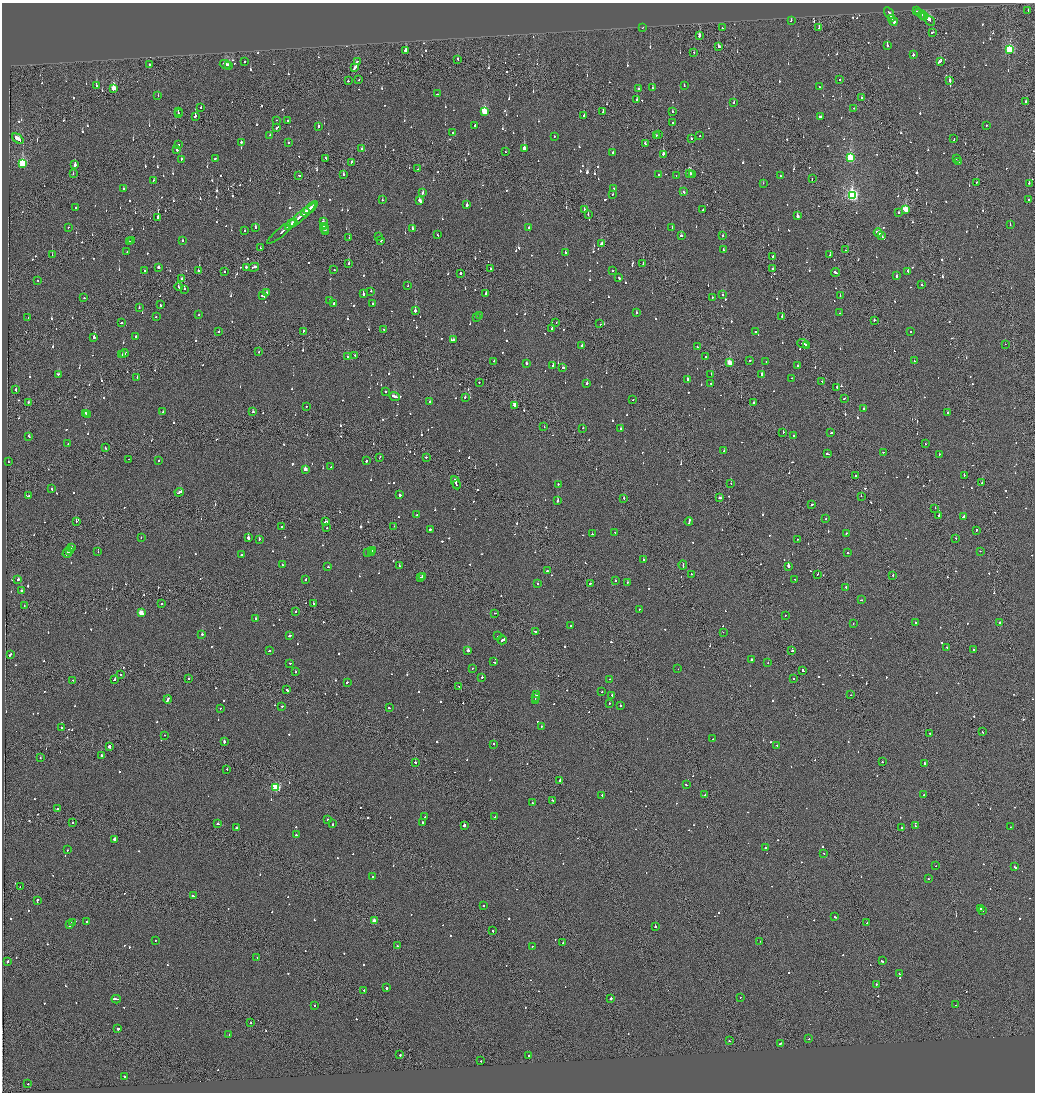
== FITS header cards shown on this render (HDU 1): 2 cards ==
NAXIS1  =                 2065
NAXIS2  =                 2180

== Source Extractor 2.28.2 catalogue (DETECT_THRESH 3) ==
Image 2065 x 2180 px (HDU 1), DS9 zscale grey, zoomed out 1/2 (1 PNG px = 2 x 2 image px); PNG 1037 x 1094 px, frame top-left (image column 1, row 2179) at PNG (2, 3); each listed source drawn as its Kron ellipse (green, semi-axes under 4 px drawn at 4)
Background -0.121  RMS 0.067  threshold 0.2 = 3 sigma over >= 5 px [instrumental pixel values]
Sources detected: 1295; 70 cannot appear on this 1/2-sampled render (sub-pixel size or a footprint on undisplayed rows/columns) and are neither listed nor drawn; of the other 1225, the 500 brightest by FLUX_AUTO listed and drawn (725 fainter detections omitted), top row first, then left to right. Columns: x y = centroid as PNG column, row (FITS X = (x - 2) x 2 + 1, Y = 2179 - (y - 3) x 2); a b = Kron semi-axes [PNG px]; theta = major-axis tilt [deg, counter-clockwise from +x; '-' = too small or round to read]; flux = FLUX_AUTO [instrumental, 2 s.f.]
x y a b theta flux
1028 10 2 2 - 150
917 11 4 1 - 170
889 13 6 2 -59 390
919 13 4 2 - 330
922 15 4 2 - 380
925 17 3 1 - 300
892 18 4 1 - 250
791 20 2 2 - 230
929 20 6 2 -43 580
894 22 4 2 - 320
642 28 2 1 - 88
723 28 3 2 - 170
819 28 3 2 - 170
932 32 3 2 - 260
699 35 3 2 - 540
887 46 2 2 - 520
719 47 2 2 - 210
405 50 2 2 - 480
1009 50 3 3 - 1200
694 52 2 2 - 100
913 55 3 2 - 210
457 59 2 2 - 140
357 61 3 2 - 110
940 61 2 2 - 110
244 62 2 2 - 140
225 64 5 2 - 370
150 65 2 2 - 510
229 66 3 2 - 220
355 67 4 2 - 720
359 80 2 2 - 140
839 80 2 1 - 190
348 81 2 2 - 120
950 81 2 2 - 540
96 86 2 2 - 440
684 86 2 2 - 120
820 87 2 2 - 120
113 88 3 2 - 360
652 88 2 2 - 110
639 89 2 2 - 110
437 94 3 2 - 99
158 96 2 2 - 120
861 98 2 1 - 720
636 99 2 2 - 110
1026 102 2 2 - 730
734 103 2 2 - 220
201 107 2 1 - 110
854 108 2 2 - 97
178 111 2 1 - 190
484 111 4 3 - 600
603 111 4 2 - 270
672 111 2 2 - 100
178 114 4 2 - 230
195 116 2 2 - 510
584 116 2 2 - 200
820 117 3 2 - 340
276 120 2 2 - 90
288 120 2 2 - 88
672 123 2 2 - 280
475 125 4 2 - 250
986 125 2 2 - 120
318 126 2 2 - 120
277 127 3 2 - 180
453 133 2 2 - 100
270 135 2 2 - 230
656 135 3 1 - 200
659 135 3 2 - 210
700 136 2 2 - 460
554 137 2 2 - 110
691 138 2 1 - 110
18 139 7 2 -39 3300
954 139 3 2 - 130
241 142 2 2 - 260
289 143 2 2 - 140
645 144 3 2 - 110
179 145 2 2 - 100
362 148 2 1 - 89
524 148 2 2 - 2400
177 150 2 2 - 170
505 152 2 2 - 89
613 152 2 2 - 150
663 154 2 2 - 660
326 158 3 2 - 310
850 158 3 3 - 1300
957 158 2 1 - 180
181 159 2 2 - 140
215 159 2 2 - 150
958 161 2 2 - 520
351 162 3 2 - 200
22 163 3 3 - 1100
75 164 3 2 - 1500
418 169 2 2 - 84
73 173 2 1 - 120
690 173 4 2 - 230
692 174 2 1 - 100
299 175 2 1 - 130
343 175 2 2 - 380
658 175 2 2 - 89
676 176 2 2 - 85
780 176 2 2 - 150
812 179 2 1 - 130
154 180 2 2 - 86
977 182 2 2 - 310
763 183 2 2 - 120
1029 183 2 2 - 97
123 188 2 2 - 170
614 188 2 2 - 110
684 192 2 2 - 130
423 193 2 2 - 650
612 195 2 1 - 88
852 195 4 3 - 2800
382 200 2 2 - 94
1028 200 2 2 - 150
420 201 4 2 - 770
467 205 2 2 - 670
75 208 2 2 - 170
311 208 8 2 41 620
584 209 2 2 - 360
703 209 2 2 - 190
906 209 3 3 - 580
305 212 5 2 - 590
899 212 2 2 - 210
588 214 2 2 - 100
300 216 20 2 40 1300
798 216 3 2 - 350
158 217 2 2 - 3500
294 222 2 2 - 480
323 222 3 2 - 150
292 223 3 2 - 720
1010 225 2 2 - 90
324 226 2 2 - 190
68 227 2 1 - 83
255 227 2 2 - 340
529 227 2 2 - 110
412 228 2 2 - 300
672 228 2 2 - 83
325 229 4 2 - 260
244 231 2 2 - 120
282 231 19 2 40 780
326 232 3 2 - 240
878 233 4 2 - 420
437 235 2 2 - 140
722 235 2 2 - 200
681 236 2 2 - 250
881 236 4 2 - 300
379 237 2 1 - 140
349 238 2 2 - 94
381 240 2 2 - 190
131 241 2 2 - 110
183 241 2 2 - 100
129 242 2 2 - 330
601 243 3 2 - 250
260 248 2 1 - 280
723 250 2 2 - 89
845 250 2 1 - 120
127 251 2 1 - 100
565 253 2 2 - 200
52 255 2 1 - 110
830 255 2 2 - 360
773 256 2 2 - 190
349 264 2 2 - 110
643 264 2 1 - 120
158 267 2 2 - 640
246 267 2 2 - 220
254 267 5 2 - 270
491 269 2 1 - 170
772 269 2 2 - 210
145 270 2 2 - 330
334 270 2 2 - 130
198 271 2 2 - 120
225 271 2 1 - 84
613 271 2 1 - 93
908 271 2 2 - 230
835 272 4 2 - 370
460 273 2 2 - 260
897 276 2 2 - 750
619 278 2 2 - 370
181 279 2 1 - 130
38 281 2 1 - 100
922 285 2 2 - 140
408 286 2 2 - 86
179 287 4 2 - 460
184 289 3 2 - 130
371 291 2 2 - 130
266 293 3 2 - 390
363 293 4 2 - 280
485 293 2 2 - 150
723 295 2 2 - 120
840 295 2 2 - 96
263 296 3 2 - 400
84 298 2 2 - 120
712 298 2 2 - 120
330 301 2 2 - 220
334 303 2 2 - 470
372 303 2 2 - 140
160 305 3 2 - 120
139 308 2 2 - 190
415 311 2 2 - 660
636 312 2 2 - 100
840 313 2 2 - 89
199 314 2 2 - 150
480 316 3 2 - 160
782 316 2 2 - 160
156 317 2 2 - 95
28 318 2 2 - 97
476 318 2 2 - 220
874 320 2 2 - 290
556 322 2 1 - 100
121 323 2 2 - 96
600 324 2 2 - 96
552 328 2 2 - 1100
384 329 2 2 - 110
303 331 3 2 - 140
218 332 2 2 - 87
755 332 2 2 - 890
911 332 2 1 - 120
136 336 2 2 - 130
94 337 3 2 - 360
453 339 2 2 - 85
803 344 6 2 -20 330
1005 344 2 1 - 230
582 345 2 2 - 620
807 345 2 1 - 100
697 347 2 2 - 87
259 352 2 2 - 180
124 353 4 2 - 710
122 354 2 2 - 490
354 355 2 1 - 120
348 357 2 2 - 150
706 357 2 2 - 120
750 360 2 2 - 300
494 361 2 2 - 90
914 361 2 2 - 87
766 362 2 2 - 120
526 363 2 2 - 220
729 363 3 2 - 460
553 365 2 2 - 310
798 366 2 2 - 130
563 368 3 2 - 140
58 374 3 2 - 130
711 374 2 2 - 96
762 374 2 2 - 620
137 377 2 1 - 84
792 378 2 2 - 85
688 379 3 2 - 390
479 382 2 2 - 120
822 382 3 1 - 150
587 383 2 2 - 620
711 383 2 2 - 120
837 387 2 2 - 1100
16 390 3 2 - 200
385 392 2 2 - 140
394 396 5 2 - 370
465 397 2 2 - 130
844 398 3 2 - 120
633 400 2 2 - 85
28 402 2 2 - 110
430 402 2 2 - 210
754 403 2 2 - 170
515 405 3 2 - 180
306 406 2 2 - 93
864 408 2 2 - 100
163 412 2 2 - 120
253 412 2 2 - 230
85 413 2 2 - 160
947 413 2 2 - 420
87 414 2 1 - 110
544 427 2 1 - 84
583 428 2 2 - 92
620 429 2 2 - 160
783 432 2 2 - 170
831 433 2 2 - 110
794 435 2 2 - 150
29 436 2 2 - 140
68 444 2 2 - 150
925 444 2 1 - 93
105 448 2 2 - 130
724 451 2 2 - 460
883 452 2 2 - 97
827 454 2 2 - 83
940 454 2 1 - 85
380 457 3 2 - 87
426 457 2 2 - 170
129 459 2 1 - 140
159 461 2 2 - 98
366 461 2 2 - 220
8 462 2 1 - 110
331 467 2 2 - 85
305 469 3 2 - 170
856 475 2 2 - 98
964 475 2 2 - 170
456 483 7 2 -67 2600
982 483 3 2 - 180
558 484 2 2 - 87
731 484 2 1 - 200
456 485 2 2 - 770
51 489 3 2 - 200
179 492 4 2 - 430
400 495 2 2 - 560
28 496 2 1 - 100
861 496 2 2 - 83
624 498 2 2 - 160
720 498 3 2 - 150
558 501 2 2 - 1100
812 504 2 2 - 110
935 508 2 2 - 99
416 515 2 2 - 96
939 516 2 2 - 710
964 516 4 2 - 370
826 518 2 2 - 83
76 521 2 1 - 140
326 522 3 2 - 190
689 522 4 2 - 290
394 526 2 2 - 110
282 527 2 2 - 550
327 528 2 2 - 110
430 529 2 2 - 820
976 530 2 2 - 110
615 533 3 2 - 260
592 534 2 2 - 110
846 534 3 2 - 120
141 537 2 2 - 110
248 538 2 2 - 890
956 538 2 2 - 140
259 539 2 2 - 110
798 539 2 1 - 100
71 547 3 1 - 180
69 550 3 2 - 200
373 551 2 2 - 260
980 551 2 2 - 83
98 552 2 2 - 270
368 552 2 2 - 100
372 552 2 1 - 240
67 553 5 2 - 270
848 553 2 2 - 95
242 554 3 1 - 110
643 559 2 2 - 460
282 565 2 2 - 86
683 565 4 2 - 290
399 566 3 2 - 85
788 566 2 2 - 2600
327 567 2 1 - 120
547 571 3 2 - 840
691 574 2 2 - 98
818 574 2 1 - 200
893 575 2 1 - 140
422 576 2 2 - 250
421 578 2 2 - 170
18 579 3 2 - 220
306 579 3 2 - 88
794 579 2 1 - 130
615 580 2 2 - 110
627 582 2 2 - 130
590 583 4 2 - 230
538 584 2 2 - 190
846 587 2 2 - 130
21 590 2 2 - 180
862 600 2 2 - 450
161 604 2 2 - 100
313 604 2 1 - 340
24 606 2 1 - 99
640 609 2 1 - 95
296 611 2 2 - 87
141 613 3 3 - 350
495 613 2 1 - 140
785 615 2 2 - 94
255 619 2 2 - 97
915 623 2 2 - 130
999 623 2 2 - 280
853 624 2 1 - 170
571 626 2 2 - 340
535 631 3 2 - 210
723 632 2 1 - 130
202 634 2 2 - 190
289 636 3 2 - 160
498 636 2 1 - 89
502 640 4 2 - 1000
947 647 2 2 - 190
792 650 3 2 - 130
973 650 2 2 - 110
269 651 2 2 - 110
468 651 2 2 - 490
10 654 3 2 - 230
751 660 2 1 - 460
494 662 2 2 - 270
290 663 2 2 - 99
768 663 2 2 - 120
472 668 2 2 - 180
678 669 2 1 - 160
803 670 3 2 - 380
295 672 2 1 - 280
120 675 2 1 - 120
482 677 2 2 - 190
793 678 2 2 - 120
114 679 3 2 - 380
188 679 2 2 - 120
610 679 3 2 - 220
73 680 2 2 - 86
347 682 2 1 - 120
459 686 2 1 - 130
287 690 3 2 - 160
602 692 2 2 - 90
536 695 3 2 - 150
612 695 2 2 - 120
851 695 2 1 - 97
535 698 3 1 - 220
168 699 4 2 - 300
535 700 2 2 - 160
609 703 2 2 - 120
282 706 2 2 - 120
620 706 2 2 - 140
220 708 2 1 - 130
389 708 3 2 - 140
541 726 2 2 - 87
61 728 2 2 - 110
982 732 2 2 - 100
930 733 2 1 - 930
165 735 2 1 - 120
713 739 2 2 - 87
224 742 2 2 - 420
494 744 2 2 - 88
109 746 2 2 - 1400
777 746 2 2 - 92
102 756 2 2 - 730
40 758 2 2 - 110
415 762 2 2 - 210
882 762 2 1 - 130
925 763 2 2 - 200
227 769 2 2 - 99
560 780 2 2 - 390
686 785 2 2 - 140
276 787 3 3 - 960
602 795 2 2 - 290
705 795 2 2 - 300
924 795 2 2 - 84
552 800 2 2 - 150
532 803 2 2 - 330
58 809 3 2 - 150
425 817 2 2 - 310
495 817 3 1 - 120
327 820 2 2 - 120
72 822 2 1 - 130
423 823 3 2 - 160
218 824 2 2 - 130
333 824 2 2 - 110
464 825 2 2 - 390
915 826 2 2 - 140
902 827 2 2 - 220
1010 827 2 1 - 120
236 828 2 2 - 600
296 835 2 2 - 200
114 839 3 2 - 430
765 848 2 1 - 550
67 850 2 2 - 92
824 853 2 2 - 90
936 866 2 1 - 250
1015 867 3 2 - 160
373 877 2 2 - 88
928 879 2 2 - 160
20 887 2 1 - 230
193 896 2 2 - 160
37 901 3 2 - 670
483 906 2 2 - 100
981 909 4 2 - 250
983 911 2 2 - 170
835 917 2 2 - 530
87 921 2 2 - 110
374 921 3 2 - 200
72 922 2 2 - 110
867 923 2 2 - 810
70 925 2 2 - 630
655 926 2 2 - 590
493 931 2 2 - 160
155 940 2 2 - 84
760 941 2 1 - 90
563 943 2 2 - 140
397 946 2 2 - 120
532 946 2 2 - 83
257 957 2 2 - 88
882 961 3 2 - 150
8 962 2 2 - 130
900 974 3 2 - 130
876 984 2 1 - 100
386 988 2 2 - 480
364 990 2 2 - 370
740 997 2 1 - 100
116 999 4 2 - 400
611 999 2 2 - 1200
314 1005 2 2 - 120
956 1005 2 2 - 99
250 1023 2 1 - 130
118 1029 2 2 - 460
229 1035 2 2 - 93
809 1039 2 2 - 85
730 1041 2 2 - 93
781 1043 3 2 - 260
400 1055 2 1 - 260
529 1055 3 2 - 190
481 1061 2 2 - 87
124 1076 2 2 - 210
28 1084 2 2 - 190
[725 fainter detections neither listed nor drawn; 70 sub-pixel or undisplayed-footprint detections neither listed nor drawn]